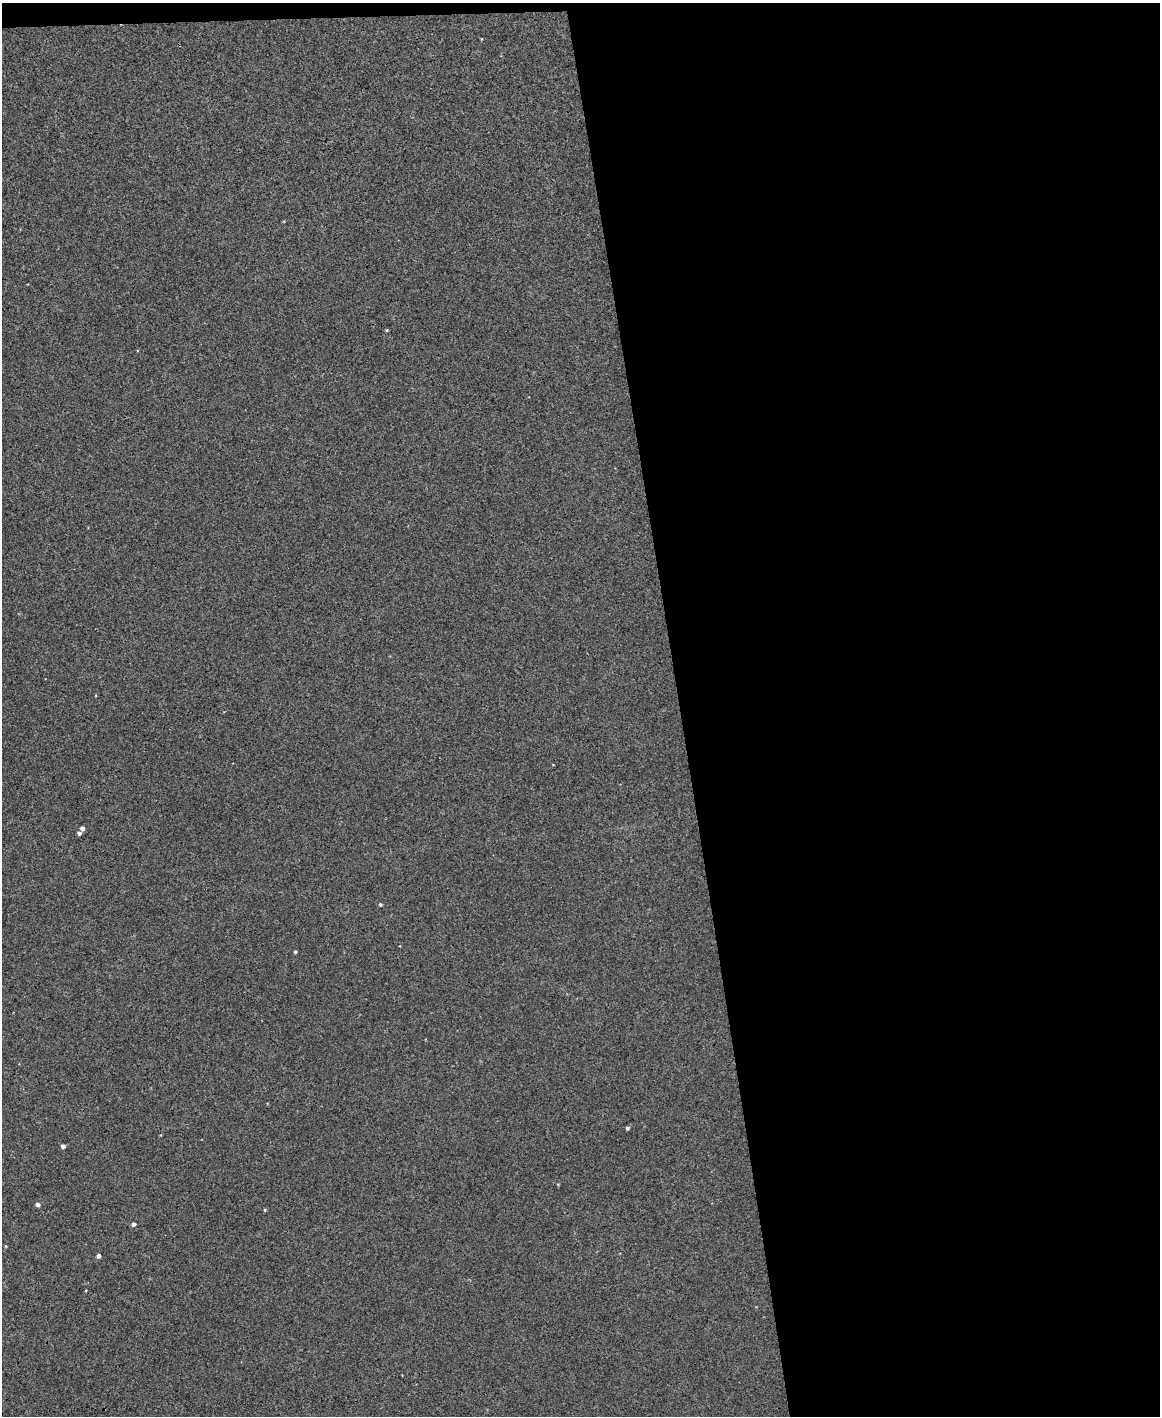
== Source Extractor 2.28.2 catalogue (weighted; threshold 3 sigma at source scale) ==
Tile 4 of 4 x 3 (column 4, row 1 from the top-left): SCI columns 3473-4630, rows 2961-4374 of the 4630 x 4614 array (HDU 1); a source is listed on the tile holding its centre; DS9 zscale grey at full resolution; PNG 1162 x 1418 px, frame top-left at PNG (2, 3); no overlay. Shown black and unused: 42% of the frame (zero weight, under 3 of 4 exposures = <1% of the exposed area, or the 3 px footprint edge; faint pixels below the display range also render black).
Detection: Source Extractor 2.28.2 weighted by HDU 2 'WHT'; one run over the whole footprint, this tile lists its part. Background 0.00112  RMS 0.0035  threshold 0.0157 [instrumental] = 3 sigma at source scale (4.5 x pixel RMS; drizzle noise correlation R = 1.50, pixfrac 1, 0.05/0.05 arcsec/px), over >= 5 px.
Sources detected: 14; all 14 listed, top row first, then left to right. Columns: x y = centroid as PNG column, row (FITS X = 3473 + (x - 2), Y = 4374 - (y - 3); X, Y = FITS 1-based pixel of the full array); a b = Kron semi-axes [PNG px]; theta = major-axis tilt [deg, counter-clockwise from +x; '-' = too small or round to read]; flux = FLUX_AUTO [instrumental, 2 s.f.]
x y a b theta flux
387 330 4 4 - 0.36
82 828 4 4 - 1.7
79 833 4 4 - 1
380 904 4 4 - 0.56
295 952 3 3 - 0.5
627 1128 3 3 - 0.7
63 1146 4 4 - 1.6
558 1184 3 3 - 0.31
38 1204 4 4 - 1.5
265 1210 5 3 - 0.33
133 1224 4 4 - 1.1
6 1246 4 3 - 0.33
98 1256 4 4 - 1.7
86 1290 3 2 - 0.25